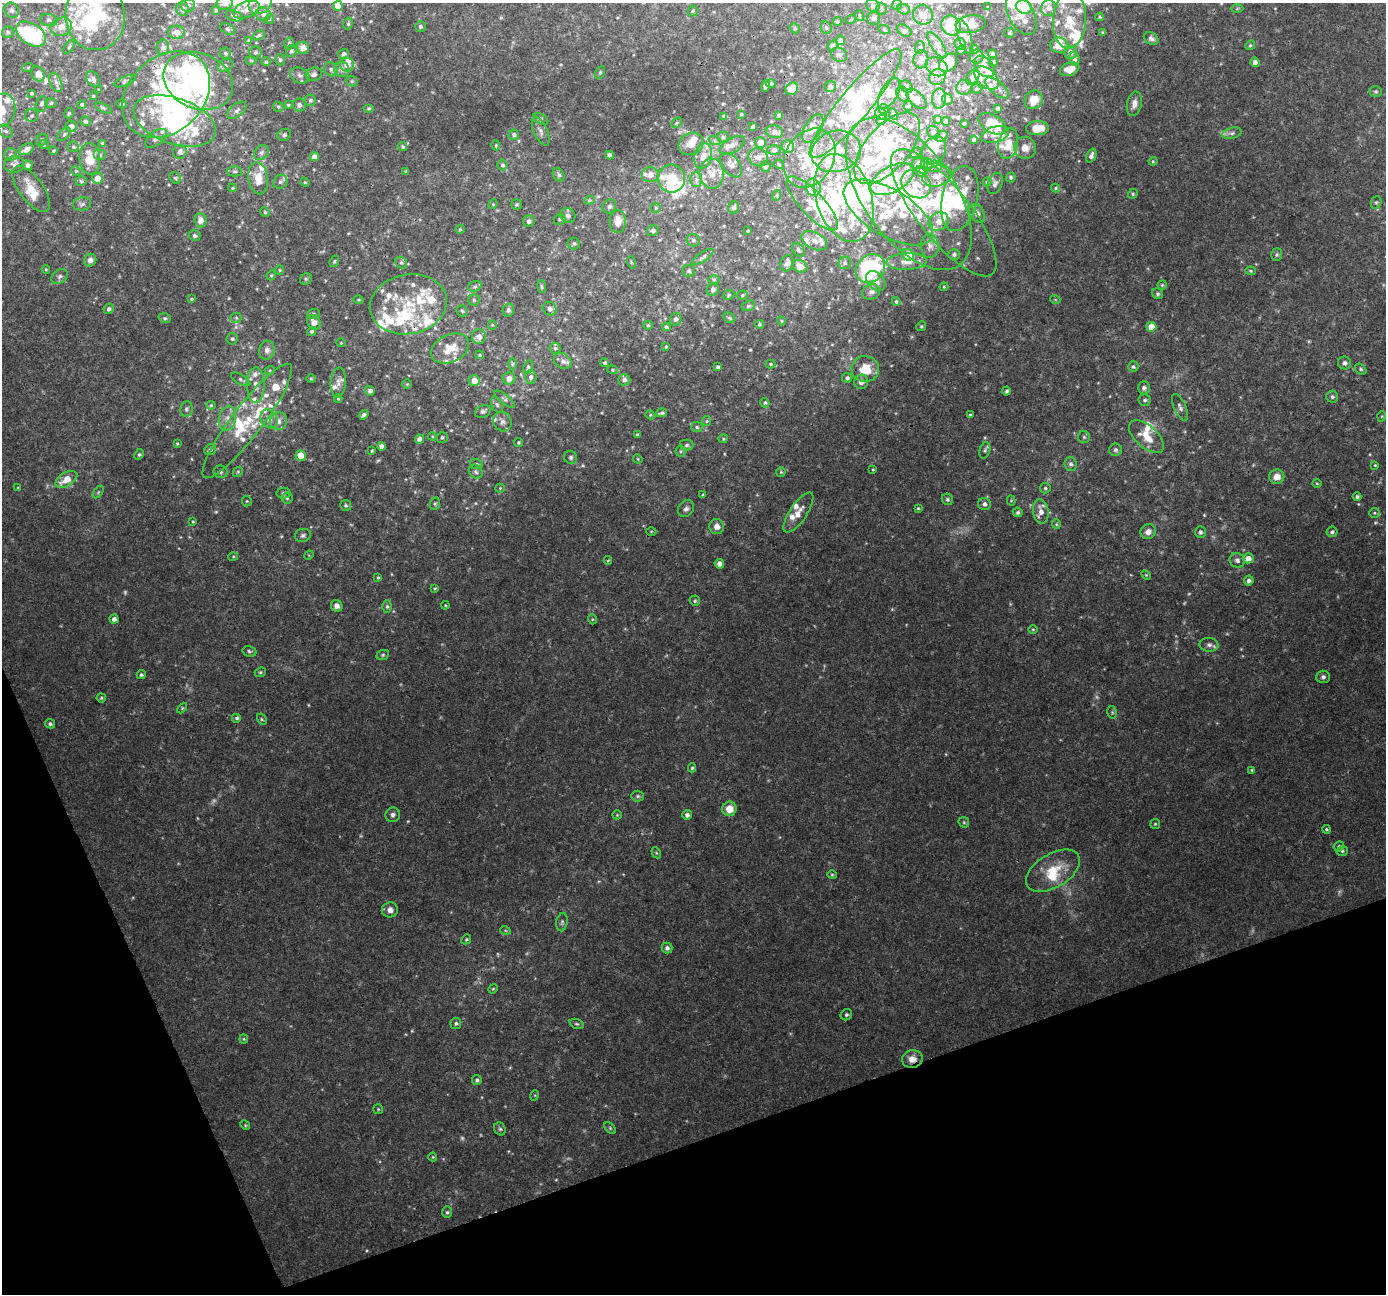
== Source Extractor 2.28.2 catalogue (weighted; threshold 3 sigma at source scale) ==
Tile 14 of 4 x 4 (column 2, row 4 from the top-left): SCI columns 1387-2770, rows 135-1426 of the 5537 x 5383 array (HDU 1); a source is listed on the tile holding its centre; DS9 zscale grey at full resolution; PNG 1388 x 1296 px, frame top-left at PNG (2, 3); each listed source drawn as its Kron ellipse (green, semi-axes under 4 px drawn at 4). Shown black and unused: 17% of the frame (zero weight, under 3 of 4 exposures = <1% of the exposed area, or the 3 px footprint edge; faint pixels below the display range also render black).
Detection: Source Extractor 2.28.2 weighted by HDU 2 'WHT'; one run over the whole footprint, this tile lists its part. Background 0.0384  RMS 0.0037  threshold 0.0165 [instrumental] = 3 sigma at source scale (4.5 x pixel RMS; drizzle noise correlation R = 1.50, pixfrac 1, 0.0396/0.0396 arcsec/px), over >= 5 px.
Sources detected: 710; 14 too faint to see at this stretch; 13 inside a brighter object's white glare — neither listed nor drawn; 164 inside a brighter listed object's ellipse — not listed separately; of the other 519, all 500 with FLUX_AUTO >= 0.314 (the completeness limit of this list) listed and drawn (19 fainter detections not listed), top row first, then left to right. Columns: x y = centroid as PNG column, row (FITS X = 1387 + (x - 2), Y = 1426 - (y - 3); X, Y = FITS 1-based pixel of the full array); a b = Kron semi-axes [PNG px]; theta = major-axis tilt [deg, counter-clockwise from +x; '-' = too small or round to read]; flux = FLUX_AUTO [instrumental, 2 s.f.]
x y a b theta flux
225 3 8 7 - 2.5
260 3 12 10 37 3.4
188 5 7 6 - 1
873 5 7 6 - 1.1
897 5 5 4 - 0.52
338 6 5 5 - 4.4
988 7 3 3 - 0.33
1024 7 8 6 -22 8.9
1049 8 8 7 - 2.1
182 9 7 6 - 1.1
881 9 6 5 - 0.62
904 9 6 5 - 0.67
1237 9 6 4 2 0.51
12 10 8 6 -57 1.1
216 10 4 4 - 0.46
246 10 14 8 21 2.6
693 11 5 5 - 0.48
263 14 7 6 - 1.4
1021 14 22 12 -62 6.2
923 15 10 9 - 3.5
95 16 34 30 -84 38
234 16 8 5 -20 1.1
860 16 5 3 - 0.44
1100 17 4 4 - 0.42
874 18 6 6 - 1
269 19 5 4 - 0.44
851 19 5 3 - 0.4
49 20 9 6 -13 1
1070 20 28 16 87 11
837 22 4 4 - 0.51
348 24 6 4 76 0.59
971 24 15 9 7 3.9
420 26 5 5 - 0.8
951 26 10 9 - 11
61 27 11 9 21 3.5
795 28 5 4 - 0.51
826 28 6 5 - 0.7
227 29 8 5 -28 0.69
884 29 6 4 -20 0.47
904 30 8 5 -33 0.8
8 32 6 5 - 0.76
176 32 8 6 2 2.6
1102 32 4 3 - 0.34
1009 33 5 5 - 0.56
31 34 16 10 -33 34
259 35 6 4 29 0.68
965 36 18 6 -72 2.4
1151 39 8 6 -33 1.2
840 40 5 5 - 0.85
249 41 4 3 - 0.39
289 43 6 4 74 0.67
960 44 6 5 - 2
833 45 5 5 - 0.78
937 45 15 6 -56 1.7
1059 45 9 7 -12 5
1250 45 5 4 - 0.49
69 47 8 4 54 0.62
163 47 8 6 -90 1.4
920 47 6 5 - 0.75
303 48 6 6 - 2.7
974 49 4 4 - 0.43
961 50 5 3 - 0.83
291 51 6 5 - 0.75
255 52 6 6 - 0.75
1071 52 6 6 - 1.7
225 53 6 5 - 0.72
344 54 5 5 - 0.88
992 54 4 4 - 0.91
839 55 8 7 - 1.1
977 57 7 7 - 1.1
921 59 9 7 82 1.4
1074 59 7 5 -82 1.4
251 60 5 3 - 0.39
280 60 5 5 - 0.62
266 62 4 4 - 0.53
994 62 5 3 - 0.37
1255 62 4 4 - 1.8
948 63 10 7 43 8
225 65 8 6 27 0.95
347 65 7 7 - 3.6
984 66 12 8 -48 3.1
28 67 6 4 19 0.44
937 67 11 9 -30 2.4
331 69 7 6 - 0.97
1070 69 10 6 20 3.5
342 70 7 7 - 1.4
600 73 7 4 64 0.59
38 74 8 6 -56 3.7
314 74 8 6 19 1.6
300 75 10 7 -21 1.7
937 77 8 7 - 1.5
973 77 8 5 55 1.4
987 78 14 9 -42 3.6
93 79 8 6 -62 1.1
125 81 11 4 24 0.8
198 81 36 27 -23 61
352 81 6 5 - 0.57
56 82 10 5 -67 1.6
771 84 5 4 - 0.7
765 86 6 3 71 0.75
830 86 6 5 - 0.8
907 87 7 5 -46 0.73
964 87 8 7 - 1.1
997 88 14 6 -39 2.1
792 89 7 6 - 2.8
976 89 5 5 - 0.47
99 90 3 3 - 0.42
1376 91 6 5 - 0.68
31 93 3 3 - 0.54
889 94 17 8 61 3.2
903 94 8 6 -60 0.97
166 95 49 37 44 46
93 96 3 3 - 0.43
939 98 10 7 88 2.5
916 99 13 7 -44 1.7
947 99 6 5 - 0.99
310 100 6 5 - 0.77
1034 100 10 8 53 6.2
51 103 5 5 - 0.68
42 104 8 5 75 1
122 104 5 4 - 0.54
855 104 69 15 50 24
1134 104 12 7 78 2.3
82 105 4 4 - 0.75
288 105 3 3 - 0.5
299 105 6 6 - 1.4
908 106 5 5 - 0.49
278 107 5 4 - 0.61
103 108 9 4 -26 0.58
369 108 5 4 - 0.57
884 109 5 5 - 0.49
998 109 4 3 - 1.1
2 110 17 13 71 7.1
237 110 11 6 40 1.3
69 113 5 4 - 0.55
741 114 3 2 - 0.32
881 114 6 5 - 0.82
893 114 6 4 -61 0.49
779 115 3 3 - 0.65
32 116 6 6 - 0.86
724 116 4 3 - 0.82
541 119 8 5 -28 0.77
937 119 3 3 - 0.53
881 120 6 4 44 0.7
86 121 5 4 - 0.76
175 121 43 23 -19 61
946 121 4 4 - 0.69
677 123 6 3 45 0.41
964 124 3 2 - 0.33
992 124 15 9 -31 9.5
71 126 6 5 - 1.9
753 127 4 3 - 0.76
813 128 16 8 60 2.8
1037 128 11 7 1 5.5
6 131 8 5 -39 1.1
541 131 15 6 -66 1.7
774 132 8 6 -12 1.4
934 132 7 5 -47 0.98
1232 133 10 5 14 1.1
64 134 8 5 46 0.9
284 135 7 6 - 0.95
514 135 5 5 - 0.96
995 135 14 8 15 2.6
942 136 6 5 - 0.68
723 137 5 5 - 0.64
156 138 13 7 37 1.8
42 140 6 5 - 0.68
974 140 4 3 - 0.78
715 141 6 4 -19 0.58
760 142 5 5 - 3.3
102 143 4 3 - 0.44
691 144 13 11 27 3.7
1008 144 15 10 79 5.1
44 145 5 4 - 0.46
496 145 5 4 - 0.43
732 145 14 7 30 2
788 146 6 6 - 3.3
73 147 6 5 - 0.61
403 147 5 4 - 0.63
887 148 43 21 49 23
1025 148 11 11 - 2.9
26 149 7 5 29 2.5
774 150 7 5 1 0.74
934 150 15 11 59 7.1
54 151 4 4 - 0.5
836 151 25 20 16 12
180 152 7 6 - 1.7
261 153 8 6 46 1.2
916 153 6 4 35 0.6
11 155 7 6 - 1.2
100 155 6 5 - 0.88
610 155 4 4 - 1.5
703 156 13 8 76 3.5
1091 156 7 5 66 1.4
314 157 4 4 - 2.3
758 157 10 8 -27 2
809 158 31 24 59 18
90 159 16 10 -86 7.8
1153 161 4 4 - 0.4
918 163 6 5 - 1.1
779 164 6 4 -33 0.42
927 164 6 6 - 0.88
14 165 10 8 7 2
28 165 5 4 - 1.3
503 165 5 5 - 0.85
731 165 14 8 -51 2.1
765 166 5 5 - 0.76
935 166 7 5 -2 1.1
76 171 5 4 - 0.45
235 171 7 5 -1 0.83
406 171 4 3 - 0.48
922 171 6 5 - 1.2
712 174 15 12 -86 5
559 175 7 5 -58 0.87
650 175 8 7 - 2.7
937 176 15 10 16 3.3
1011 177 5 4 - 0.63
97 178 5 5 - 4
175 178 6 5 - 0.52
258 178 16 9 -82 6
672 178 14 13 - 11
696 179 7 6 - 1.4
892 179 24 13 29 12
81 181 5 4 - 0.63
280 182 7 6 - 1.1
305 182 5 4 - 0.43
987 182 4 4 - 0.53
995 183 11 7 69 1.3
916 184 16 13 -37 6.3
813 187 9 7 -69 2.5
232 188 4 4 - 0.41
1056 188 4 4 - 0.45
31 189 27 12 -54 6.3
909 194 88 45 -55 78
1133 194 5 4 - 0.54
777 195 5 3 - 0.41
844 198 45 27 -72 41
960 199 33 17 77 16
589 200 5 4 - 0.55
1376 202 6 5 - 0.57
812 203 35 12 -47 9.8
82 204 9 6 11 1.1
493 204 5 4 - 0.44
517 204 5 5 - 0.56
609 206 7 6 - 1
733 207 6 5 - 0.99
656 208 5 5 - 0.53
265 212 5 4 - 0.49
888 213 50 23 -31 17
944 213 78 26 -52 36
977 213 10 7 -54 2
568 215 8 7 - 1.4
559 219 6 5 - 0.62
201 220 7 6 - 2.5
529 221 6 5 - 0.98
618 221 11 8 88 3.9
938 221 10 9 - 3.5
460 229 5 4 - 0.49
653 231 6 5 - 1
748 231 3 2 - 0.42
194 236 6 5 - 1
693 240 7 6 - 0.93
814 241 14 8 -27 2.8
574 243 6 6 - 0.75
930 246 12 9 -89 2
798 250 8 5 -54 0.88
908 255 6 5 - 6.3
954 255 6 5 - 0.8
1277 255 6 5 - 0.67
703 257 12 4 35 1.1
90 260 6 6 - 1.6
334 261 6 4 68 0.47
907 261 20 8 3 3.8
631 262 6 4 -71 0.44
401 263 6 5 - 0.79
787 263 8 6 69 1.8
845 263 6 6 - 0.88
800 266 8 6 -25 3.9
46 269 4 3 - 0.4
870 269 16 13 39 40
280 270 5 4 - 0.42
689 271 6 6 - 0.69
1251 271 5 4 - 0.52
271 275 5 4 - 0.53
60 276 9 6 33 1.1
306 279 6 5 - 0.57
714 279 6 4 0 0.5
876 281 11 8 -47 2.4
1162 285 4 4 - 0.41
475 286 7 5 16 0.71
542 287 6 4 -83 0.55
944 287 4 4 - 0.4
713 290 6 5 - 0.97
871 292 9 7 32 1.7
1158 294 6 5 - 0.63
729 295 6 4 23 0.56
742 295 5 4 - 0.46
192 299 4 3 - 0.4
1055 299 5 3 - 0.32
359 300 5 3 - 0.38
474 300 5 5 - 0.61
896 302 4 4 - 0.56
408 304 38 30 11 22
748 306 7 5 15 0.64
109 309 5 5 - 1.1
550 309 7 6 - 1.3
508 310 6 5 - 0.89
462 311 5 5 - 0.63
314 314 6 5 - 0.64
165 318 6 5 - 0.61
236 318 5 5 - 0.51
729 318 6 4 -30 0.55
676 319 6 6 - 1.3
781 321 4 4 - 0.39
314 322 8 6 -54 2.7
759 324 4 4 - 0.5
492 325 5 4 - 0.4
648 325 4 4 - 0.5
921 326 5 4 - 0.48
666 327 4 3 - 0.6
1151 327 5 5 - 6.6
312 331 4 4 - 0.63
479 337 7 7 - 2.2
232 339 6 5 - 0.63
341 343 4 4 - 0.38
666 346 4 3 - 0.4
450 348 20 13 26 7.3
555 348 5 5 - 0.59
267 350 9 7 77 2
480 355 4 3 - 0.54
563 361 9 7 -35 1.7
605 363 4 4 - 0.71
1344 363 7 6 - 1.2
512 364 6 4 89 0.52
770 364 5 4 - 0.45
528 367 7 4 79 0.67
718 367 4 3 - 0.7
1133 367 5 5 - 0.61
865 369 14 13 - 7.8
1361 369 6 4 -40 0.65
270 370 5 3 - 0.37
613 370 5 4 - 0.44
531 377 7 6 - 1.1
509 378 6 6 - 2.6
847 378 5 5 - 0.83
241 379 11 5 -29 0.86
311 379 5 3 - 0.33
474 380 6 5 - 3.5
624 380 6 5 - 1.2
338 382 15 7 86 2.3
861 382 7 7 - 1.7
407 384 5 5 - 0.41
256 385 18 9 90 3.3
1144 388 6 6 - 0.94
370 391 5 5 - 1.3
1006 391 4 4 - 0.68
1332 397 6 6 - 0.81
338 399 4 4 - 0.39
505 399 12 4 -38 0.96
1145 400 6 6 - 0.89
765 403 5 4 - 0.57
211 405 4 4 - 0.42
497 405 9 5 -63 0.89
1180 407 14 6 -65 1.4
186 409 8 6 81 0.86
483 411 8 6 23 1.1
662 413 5 4 - 0.83
364 415 5 3 - 1.1
650 415 5 4 - 0.43
970 415 3 3 - 0.54
1382 416 5 3 - 0.34
227 418 13 8 76 2.9
269 419 10 8 -55 2.3
247 421 71 15 53 19
278 421 9 8 - 2.2
707 421 5 4 - 0.46
502 422 10 9 - 1.6
697 427 6 5 - 0.66
637 435 3 3 - 0.62
432 436 4 3 - 0.33
442 437 5 5 - 0.71
1084 437 6 6 - 0.74
1146 437 21 11 -42 6.5
419 439 4 4 - 2.5
723 439 4 4 - 0.41
518 442 4 4 - 0.5
177 443 3 3 - 0.36
686 445 7 5 1 0.8
381 446 4 4 - 1.5
210 450 6 5 - 0.9
985 450 8 5 75 0.74
1115 450 6 6 - 0.81
372 451 4 3 - 0.41
681 451 5 5 - 0.57
139 454 6 4 62 0.52
301 456 5 5 - 6.8
571 457 7 6 - 0.86
638 459 5 4 - 0.36
476 464 6 5 - 0.57
1071 464 7 6 - 1.1
1375 465 4 3 - 0.38
873 470 3 3 - 0.37
221 472 7 6 - 0.86
238 472 5 4 - 0.47
476 472 7 6 - 0.92
781 472 5 4 - 0.47
1277 477 7 7 - 3.3
66 479 12 6 32 5.7
1317 483 5 3 - 0.33
18 488 4 3 - 0.36
500 488 4 4 - 0.39
1045 488 5 5 - 0.63
98 492 7 4 54 0.52
283 493 7 5 -1 0.74
703 495 4 3 - 0.6
1357 497 4 4 - 0.78
287 498 5 5 - 0.66
947 499 6 5 - 0.66
247 501 5 5 - 0.51
1011 501 5 4 - 0.37
435 504 6 5 - 0.63
985 504 6 6 - 1.4
346 505 5 5 - 0.77
918 508 4 4 - 0.38
686 509 9 7 55 1.3
1018 512 5 4 - 0.79
1041 512 12 7 -82 3.2
798 513 23 8 56 4
1374 513 5 5 - 0.5
193 522 3 3 - 0.33
1056 524 5 4 - 0.4
717 526 7 7 - 2.3
651 531 5 3 - 0.32
1148 532 8 7 - 2
1200 532 6 5 - 0.8
1332 532 5 5 - 0.86
303 535 8 6 15 0.97
309 555 5 4 - 0.31
233 557 5 3 - 0.36
1248 558 5 5 - 2.6
608 560 4 4 - 0.37
1237 560 8 7 - 1.2
719 564 5 4 - 2.3
1146 575 5 3 - 0.4
378 577 4 3 - 0.42
1249 580 5 5 - 1.1
434 588 4 3 - 0.41
695 601 5 5 - 0.65
445 605 4 3 - 0.31
337 606 6 5 - 2
387 607 6 5 - 0.66
114 619 4 4 - 1.5
592 619 5 3 - 0.35
1033 629 5 3 - 0.35
1209 645 9 7 -2 1.5
249 651 7 5 -15 0.7
383 655 6 5 - 0.58
260 672 6 4 21 0.54
141 675 4 4 - 0.66
1323 677 7 6 - 1
101 698 4 4 - 0.52
182 708 6 4 46 0.42
1112 712 6 4 -78 0.6
237 718 5 5 - 0.84
262 719 6 4 -60 0.56
50 724 5 4 - 0.87
692 768 4 4 - 0.55
1252 770 4 3 - 0.37
638 796 6 5 - 0.63
729 809 7 7 - 5.3
393 815 7 7 - 1.2
617 815 5 4 - 0.42
687 815 5 5 - 1.2
964 822 6 5 - 0.48
1155 824 5 5 - 0.47
1326 829 4 4 - 0.51
1339 846 5 5 - 0.68
1342 851 6 4 15 0.58
656 853 6 4 -60 0.41
1053 871 30 17 31 11
832 875 5 4 - 0.41
390 910 8 7 - 2
562 922 9 5 80 0.86
505 930 5 3 - 0.37
466 939 5 4 - 0.5
667 948 5 5 - 1.1
493 989 5 4 - 0.4
846 1015 6 5 - 0.67
456 1023 5 5 - 0.76
577 1024 7 4 -18 0.65
244 1039 4 4 - 0.41
912 1059 10 9 - 2.9
477 1080 5 5 - 0.79
535 1095 5 3 - 0.33
378 1109 5 5 - 0.45
245 1125 5 4 - 0.43
610 1128 7 4 -46 0.62
500 1129 7 5 -61 0.7
433 1157 4 4 - 0.34
447 1212 6 5 - 0.65
Overlapping masked pixels (flux is a lower limit): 4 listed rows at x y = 855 104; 909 194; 247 421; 912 1059
Isophote crosses this tile's border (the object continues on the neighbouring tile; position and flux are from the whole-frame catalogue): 6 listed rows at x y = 225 3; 260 3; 338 6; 95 16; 1070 20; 2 110
Unlisted compact peaks at least as high as the median listed source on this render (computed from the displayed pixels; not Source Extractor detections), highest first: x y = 1375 523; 366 1250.